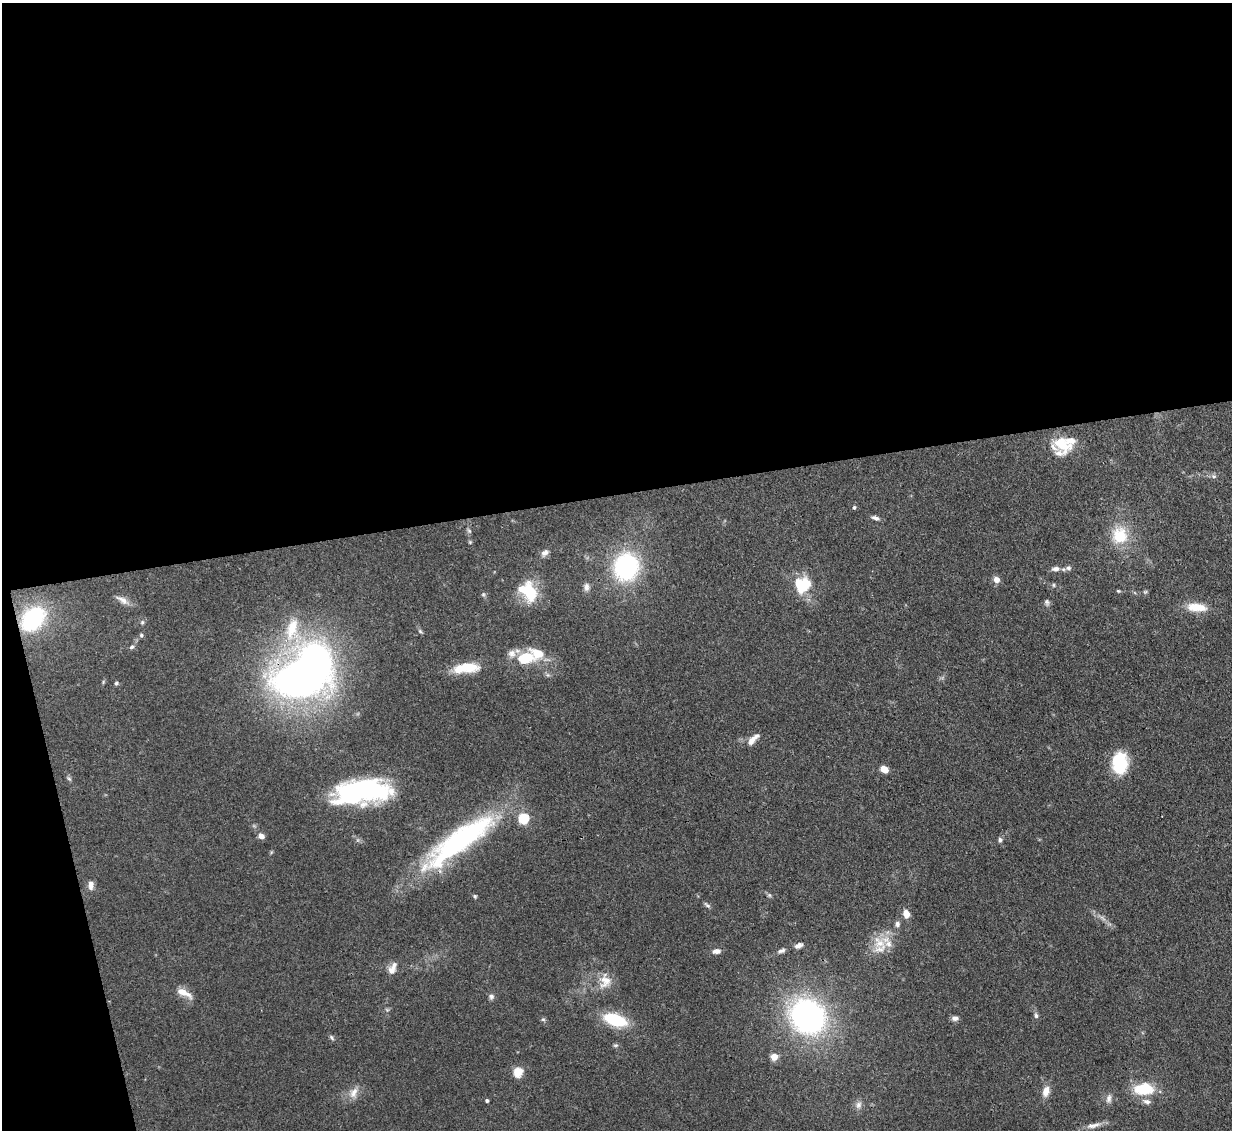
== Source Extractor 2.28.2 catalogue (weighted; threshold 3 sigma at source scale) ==
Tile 1 of 4 x 4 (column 1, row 1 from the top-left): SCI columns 84-1313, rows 3599-4726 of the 5083 x 5061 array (HDU 1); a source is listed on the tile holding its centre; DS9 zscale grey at full resolution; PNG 1234 x 1132 px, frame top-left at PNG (2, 3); no overlay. Shown black and unused: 46% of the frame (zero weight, under 3 of 4 exposures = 9% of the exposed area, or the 3 px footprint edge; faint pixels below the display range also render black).
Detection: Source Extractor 2.28.2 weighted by HDU 2 'WHT'; one run over the whole footprint, this tile lists its part. Background 0.124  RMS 0.0049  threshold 0.0222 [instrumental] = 3 sigma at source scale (4.5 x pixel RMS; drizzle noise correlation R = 1.50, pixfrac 1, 0.05/0.05 arcsec/px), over >= 5 px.
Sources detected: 88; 2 too faint to see at this stretch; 4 inside a brighter object's white glare — not listed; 8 inside a brighter listed object's ellipse — not listed separately; the other 74 listed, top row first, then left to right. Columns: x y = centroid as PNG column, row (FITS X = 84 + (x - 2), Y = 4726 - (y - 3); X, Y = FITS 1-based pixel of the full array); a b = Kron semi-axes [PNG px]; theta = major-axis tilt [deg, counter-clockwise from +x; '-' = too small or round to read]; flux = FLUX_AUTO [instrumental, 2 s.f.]
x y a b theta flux
1062 444 24 14 -37 15
1213 476 6 4 -18 0.88
854 507 5 5 - 0.93
875 518 10 5 -18 1.7
469 531 7 4 -45 0.8
1120 535 23 21 -82 17
470 542 5 5 - 0.57
545 553 11 8 41 2.2
626 567 27 24 78 60
1068 568 8 7 - 1.6
1055 569 11 7 5 2.6
996 579 6 6 - 4
806 584 22 11 65 12
1054 585 6 4 -90 0.64
586 587 10 7 88 2.3
1118 591 5 4 - 0.58
529 592 28 17 -76 18
483 594 6 5 - 0.79
122 600 19 7 -31 3.4
1047 602 8 6 -54 1.2
1197 607 26 10 -5 9.3
33 619 24 17 47 50
142 622 6 5 - 0.87
292 629 37 19 78 22
420 631 6 4 -45 0.75
141 635 6 5 - 0.87
132 647 6 5 - 1.2
525 658 26 16 9 16
466 668 32 11 6 14
548 675 7 4 -71 0.87
300 679 47 29 6 280
103 682 6 4 73 0.59
116 683 5 5 - 0.81
752 740 14 8 49 3.4
1120 763 24 17 86 20
884 769 8 6 -33 4.8
69 779 8 4 -44 0.93
364 790 60 25 -2 70
524 818 5 5 - 40
261 836 7 6 - 2.5
462 838 99 24 37 95
1000 840 7 5 90 1.3
91 885 11 7 -88 2.8
769 895 6 5 - 0.88
475 896 5 4 - 0.72
707 905 10 4 -36 1.1
906 914 7 6 - 5.2
897 924 8 6 89 1.6
879 943 22 16 -44 11
798 945 11 6 26 2.1
716 951 10 6 3 2.5
781 951 11 6 19 1.7
391 970 13 9 54 3.5
605 981 21 15 80 7.9
184 993 22 8 -27 5.4
491 996 7 7 - 1.5
387 1010 6 4 -19 0.67
1036 1015 7 5 -87 1.2
808 1016 34 30 -42 130
955 1018 8 6 6 1.9
543 1019 6 5 - 0.82
615 1020 23 11 -18 24
332 1037 9 4 -50 1
616 1045 8 5 6 0.85
774 1057 5 4 - 11
518 1072 5 5 - 27
1144 1089 20 11 3 19
1046 1091 13 8 76 4.5
354 1093 17 9 64 4.5
1109 1098 12 7 78 2.3
487 1100 3 3 - 0.91
1147 1101 11 6 -17 2.3
858 1105 10 8 76 2.6
1093 1125 23 6 15 3.5
Overlapping masked pixels (flux is a lower limit): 1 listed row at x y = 300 679